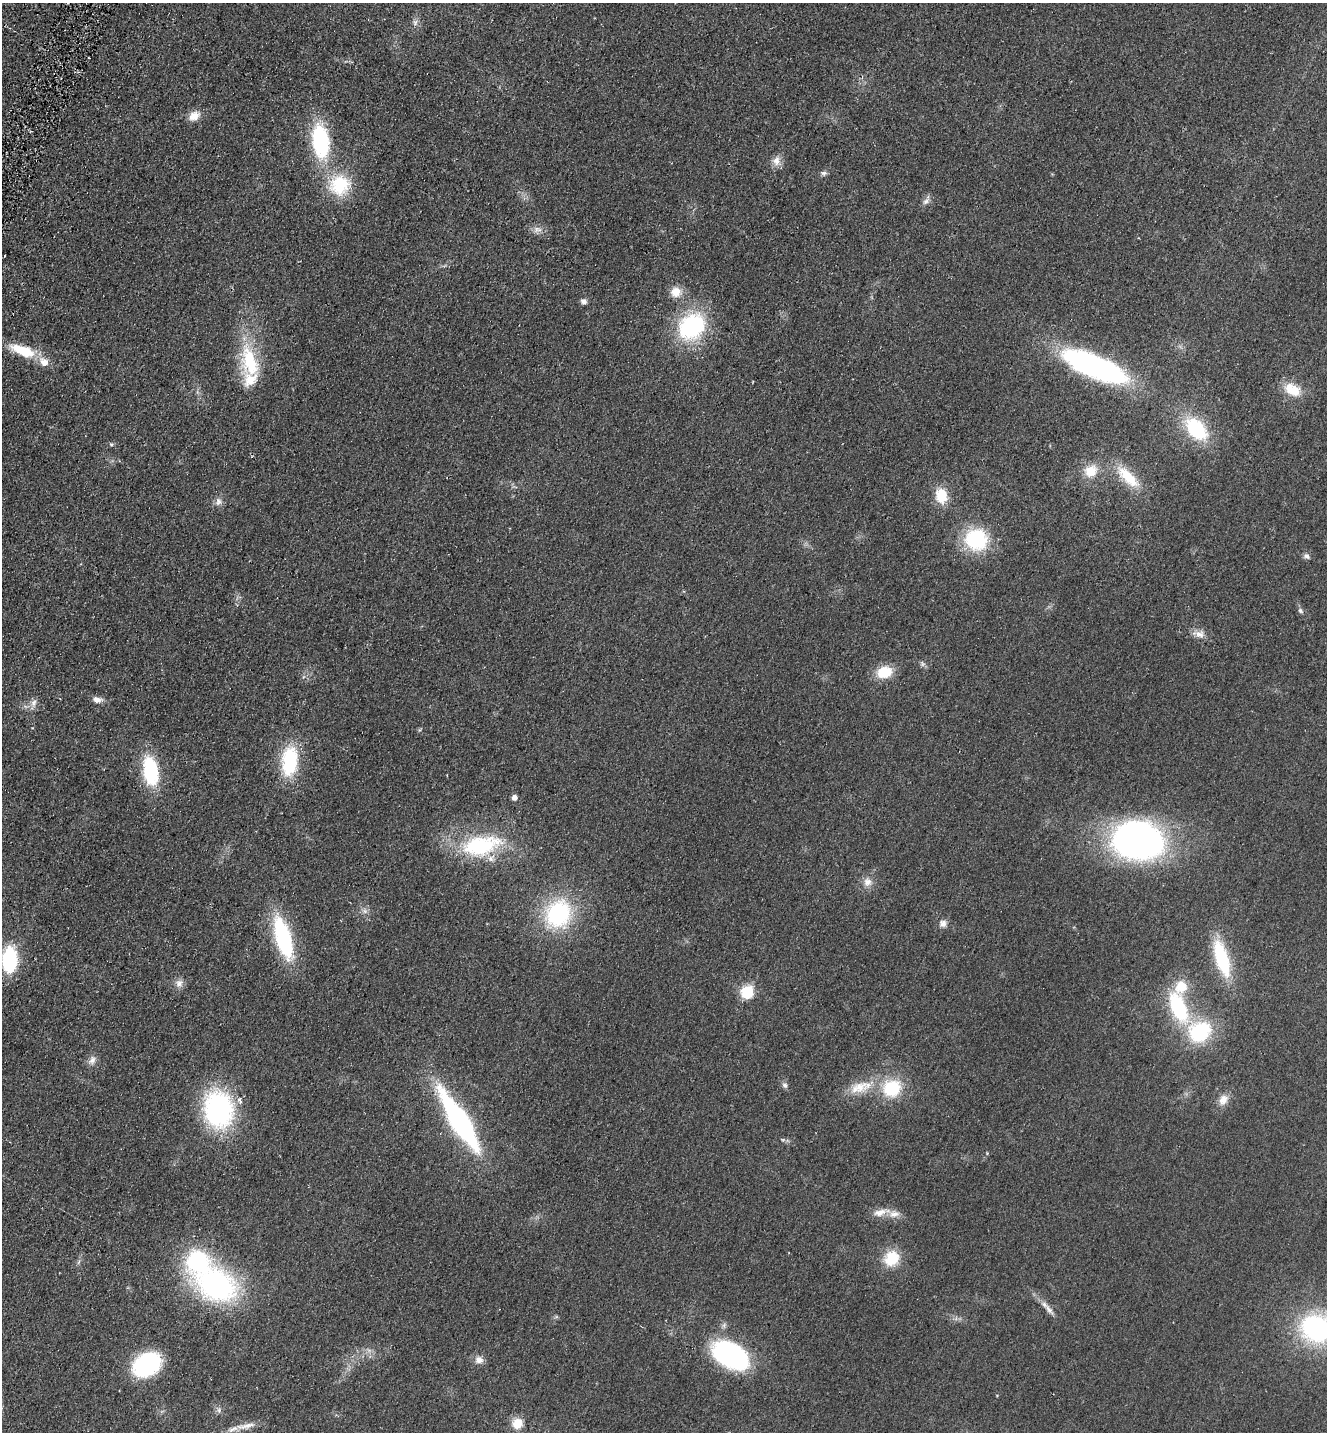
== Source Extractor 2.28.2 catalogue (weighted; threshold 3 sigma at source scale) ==
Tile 11 of 4 x 4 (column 3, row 3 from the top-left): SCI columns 2850-4174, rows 1460-2889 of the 5833 x 5778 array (HDU 1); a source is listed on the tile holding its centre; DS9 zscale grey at full resolution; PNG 1329 x 1434 px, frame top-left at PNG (2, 3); no overlay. Shown black and unused: <1% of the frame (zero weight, under 2 of 3 exposures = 3% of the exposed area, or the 3 px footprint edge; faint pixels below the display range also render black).
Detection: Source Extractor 2.28.2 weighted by HDU 2 'WHT'; one run over the whole footprint, this tile lists its part. Background 0.0773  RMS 0.014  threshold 0.0611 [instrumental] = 3 sigma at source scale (4.5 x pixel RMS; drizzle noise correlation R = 1.50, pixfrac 1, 0.05/0.05 arcsec/px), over >= 5 px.
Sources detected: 70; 1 too faint to see at this stretch — not listed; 4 inside a brighter listed object's ellipse — not listed separately; the other 65 listed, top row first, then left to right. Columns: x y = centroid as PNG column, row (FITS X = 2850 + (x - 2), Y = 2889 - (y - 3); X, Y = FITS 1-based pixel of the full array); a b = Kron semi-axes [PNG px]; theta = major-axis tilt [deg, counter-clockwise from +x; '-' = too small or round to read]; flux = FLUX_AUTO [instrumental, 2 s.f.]
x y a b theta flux
415 22 9 6 87 4.9
194 116 15 11 38 15
321 141 31 16 -84 140
776 161 13 11 79 11
824 173 8 6 0 3.6
340 185 28 27 - 68
926 201 12 7 44 5.8
538 229 12 6 -11 7.5
676 292 12 11 - 18
584 301 7 6 - 5.5
692 326 25 19 41 170
23 351 32 12 -20 45
250 362 47 22 -74 84
1094 366 54 17 -23 390
1292 390 23 14 -26 30
1196 429 25 15 -48 98
111 444 5 5 - 2.1
1091 471 19 16 26 27
1128 477 38 14 -44 45
941 496 18 14 -78 32
218 501 12 9 78 7.3
976 539 26 24 -17 97
1306 556 9 7 -32 4.4
1300 611 8 6 -47 3.6
1199 634 18 10 -10 11
922 664 8 6 -57 3.5
884 672 14 11 16 43
97 700 11 7 -9 8.5
33 703 11 8 69 7.5
290 761 33 17 84 90
151 771 26 14 -80 100
514 797 5 5 - 7.8
1138 840 48 37 -9 520
481 846 54 26 10 130
867 882 12 12 - 11
365 911 7 6 - 4.5
558 914 31 26 59 150
943 923 10 10 - 7.2
283 937 33 12 -73 190
1222 958 41 14 -73 90
10 960 19 11 87 130
179 983 11 10 - 9
747 992 6 6 - 170
1178 1007 37 17 -68 110
1200 1032 32 28 28 94
92 1060 12 8 64 7.7
785 1085 8 7 - 4.4
859 1087 32 16 17 37
892 1088 17 15 15 77
239 1100 9 6 -73 5.1
1223 1100 15 11 61 13
219 1110 27 21 -82 290
459 1121 60 15 -58 330
881 1212 25 9 13 14
892 1258 20 17 58 38
198 1261 34 32 89 130
217 1286 32 24 -22 330
1049 1309 18 7 -52 9.4
1317 1328 34 28 -18 210
730 1355 34 21 -30 260
479 1360 12 10 -8 8.9
147 1365 21 15 30 200
219 1410 8 5 47 3.4
517 1423 12 11 - 21
246 1426 33 7 10 16
Isophote crosses this tile's border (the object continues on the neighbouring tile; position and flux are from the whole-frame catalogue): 1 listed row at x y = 1317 1328